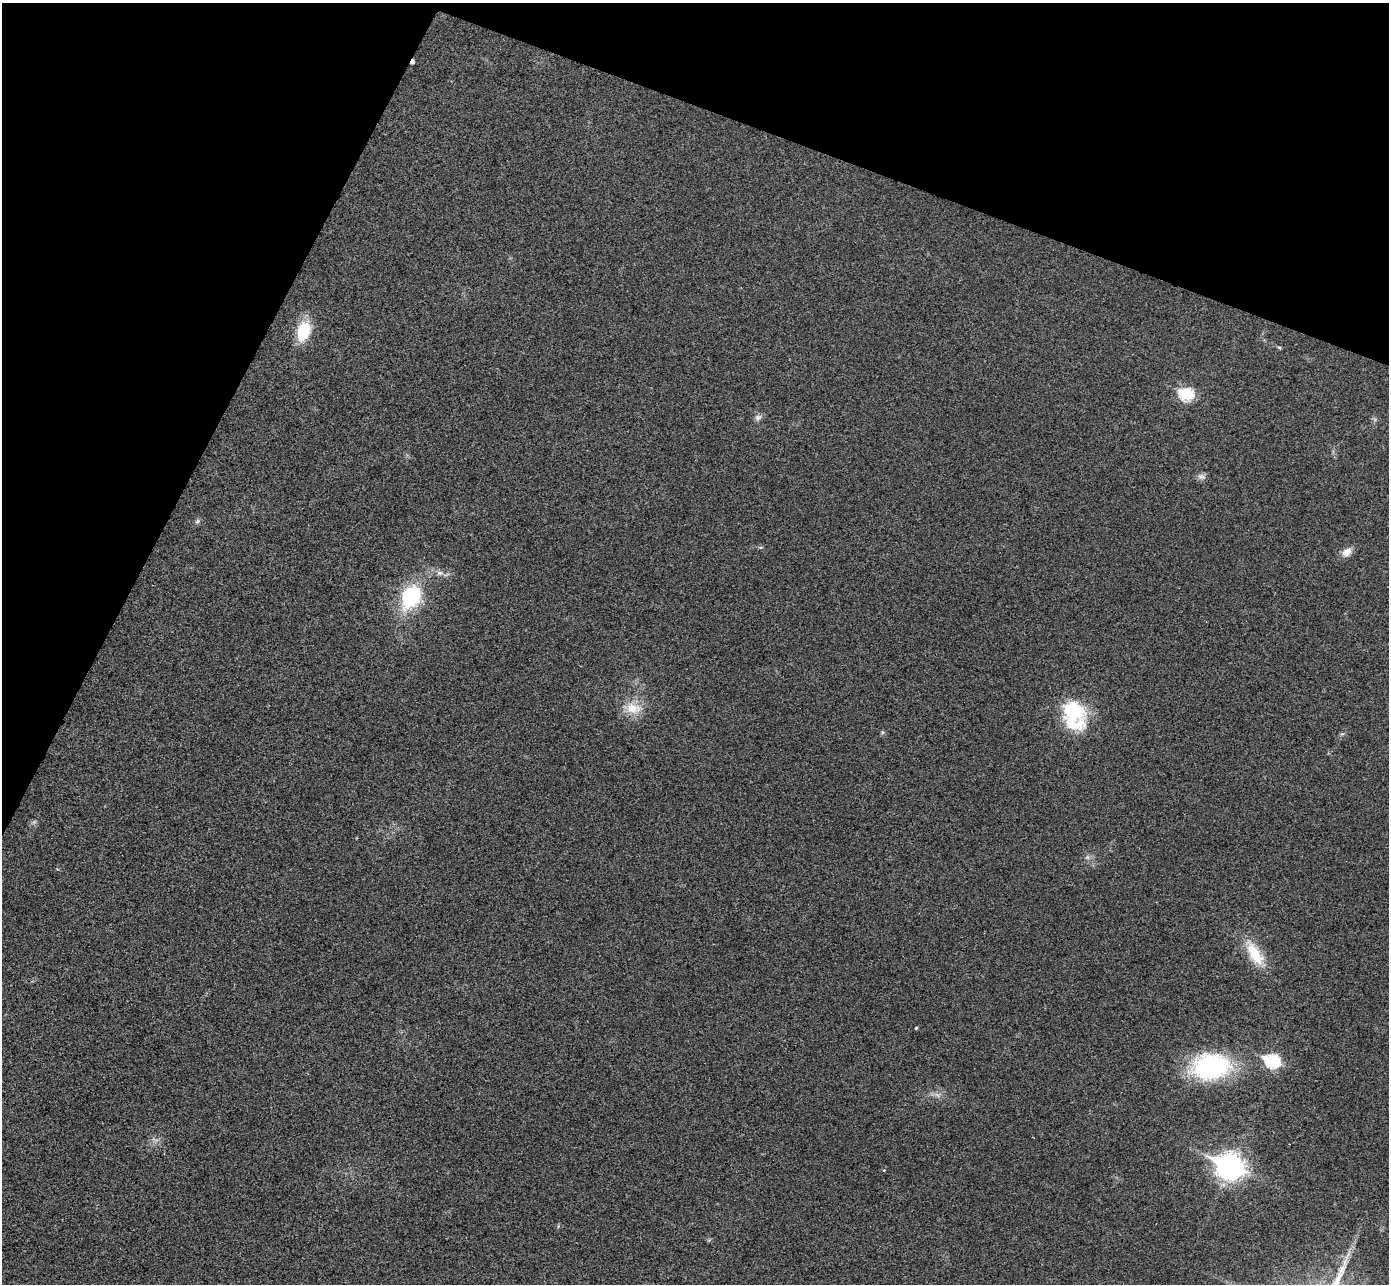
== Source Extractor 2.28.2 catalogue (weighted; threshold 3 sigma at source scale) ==
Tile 2 of 4 x 4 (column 2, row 1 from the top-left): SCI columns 1415-2801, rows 4039-5320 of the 5607 x 5646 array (HDU 1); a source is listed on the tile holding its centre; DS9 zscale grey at full resolution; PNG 1391 x 1286 px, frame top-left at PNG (2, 3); no overlay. Shown black and unused: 20% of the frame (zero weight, under 3 of 4 exposures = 6% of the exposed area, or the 3 px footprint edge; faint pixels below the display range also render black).
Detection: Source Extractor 2.28.2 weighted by HDU 2 'WHT'; one run over the whole footprint, this tile lists its part. Background 0.025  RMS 0.0063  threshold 0.0283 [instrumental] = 3 sigma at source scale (4.5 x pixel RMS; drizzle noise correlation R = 1.50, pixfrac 1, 0.05/0.05 arcsec/px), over >= 5 px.
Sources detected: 25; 1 cosmic-ray / hot-pixel residue — not listed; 1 inside a brighter listed object's ellipse — not listed separately; the other 23 listed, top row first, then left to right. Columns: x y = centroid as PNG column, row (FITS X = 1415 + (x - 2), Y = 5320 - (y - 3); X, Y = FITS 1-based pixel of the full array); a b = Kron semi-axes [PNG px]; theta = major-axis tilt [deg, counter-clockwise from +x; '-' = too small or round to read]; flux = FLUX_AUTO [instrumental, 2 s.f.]
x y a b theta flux
303 331 19 13 73 26
1279 347 6 4 -38 0.85
1186 394 8 7 - 61
758 417 11 8 19 2.6
1201 477 12 8 -15 2.6
197 521 8 6 49 1.5
761 547 7 3 0 0.84
1347 552 14 9 36 5.3
440 573 10 7 -6 3
411 597 23 17 62 55
633 708 27 16 -6 14
1073 712 40 29 -74 41
883 732 6 5 - 0.95
1342 734 6 5 - 1.1
34 822 7 4 45 1.3
1087 857 7 6 - 1.8
1255 954 40 15 -58 21
916 1028 4 4 - 0.63
1272 1061 8 7 - 90
1211 1066 46 29 5 80
937 1095 12 6 -11 2.9
1230 1167 11 9 -24 600
884 1170 4 3 - 0.42